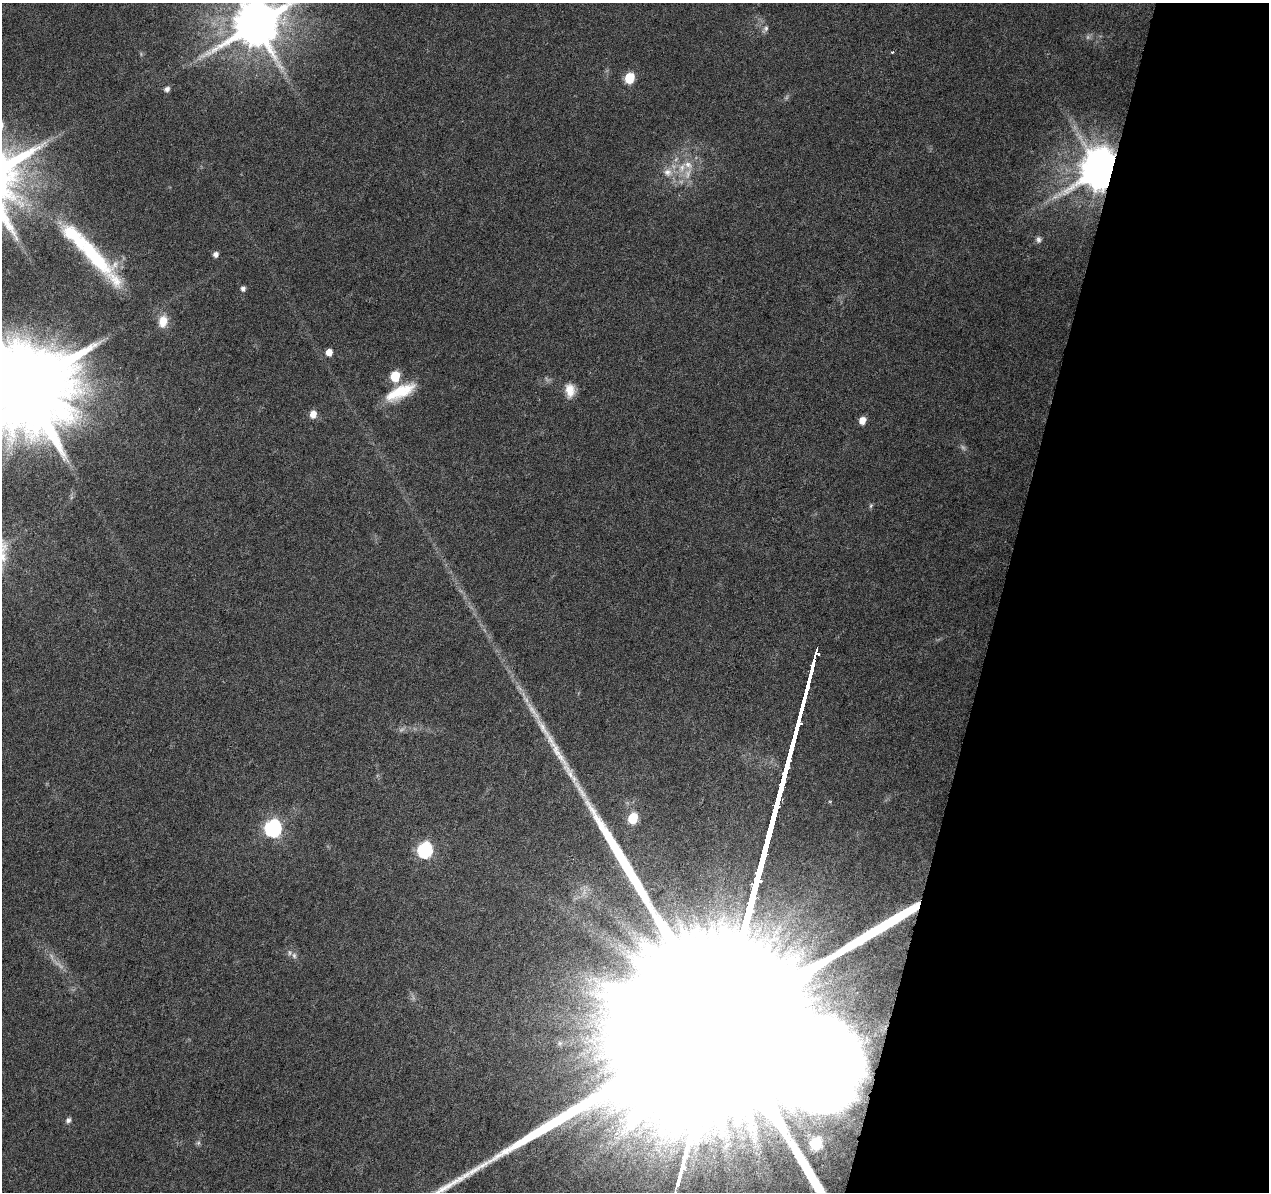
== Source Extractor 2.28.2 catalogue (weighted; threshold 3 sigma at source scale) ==
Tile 8 of 4 x 4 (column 4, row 2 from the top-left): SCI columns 3808-5074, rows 2662-3851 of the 5074 x 5261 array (HDU 1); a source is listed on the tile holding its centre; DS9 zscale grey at full resolution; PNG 1271 x 1194 px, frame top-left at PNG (2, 3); no overlay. Shown black and unused: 21% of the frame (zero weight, under 3 of 6 exposures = <1% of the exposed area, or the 3 px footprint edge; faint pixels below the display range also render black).
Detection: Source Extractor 2.28.2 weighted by HDU 2 'WHT'; one run over the whole footprint, this tile lists its part. Background 0.0432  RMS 0.0035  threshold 0.0145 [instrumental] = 3 sigma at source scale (4.09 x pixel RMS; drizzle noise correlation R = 1.36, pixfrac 0.8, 0.0396/0.0396 arcsec/px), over >= 5 px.
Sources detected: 42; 10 too faint to see at this stretch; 1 long thin detection or spike segment (spike, bleed or trail) — not listed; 3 inside a brighter listed object's ellipse — not listed separately; the other 28 listed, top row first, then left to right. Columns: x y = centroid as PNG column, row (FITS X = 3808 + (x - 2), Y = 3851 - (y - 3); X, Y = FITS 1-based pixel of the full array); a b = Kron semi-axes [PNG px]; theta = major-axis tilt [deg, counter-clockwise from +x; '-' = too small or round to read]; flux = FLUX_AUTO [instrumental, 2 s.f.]
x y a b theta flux
255 24 14 13 - 1900
766 28 7 6 - 1
892 52 4 3 - 0.34
629 78 7 6 - 17
167 89 7 6 - 1.3
688 165 16 10 -39 4.3
1100 170 12 10 65 1500
668 172 14 11 -28 3.9
1038 239 8 7 - 1
216 254 6 5 - 1.6
94 256 63 21 -45 29
243 289 6 5 - 1.2
163 321 15 11 79 4.7
329 352 6 5 - 3.3
395 376 7 6 - 15
24 387 28 24 51 9000
570 390 17 12 -87 4.6
400 392 37 13 26 12
313 414 7 6 - 3.2
862 420 6 6 - 3.6
633 818 7 6 - 16
273 828 8 7 - 110
425 850 8 7 - 74
290 952 8 6 -78 1
560 1043 7 6 - 0.96
68 1120 7 6 - 1
198 1143 6 6 - 0.68
816 1144 7 6 - 29
Overlapping masked pixels (flux is a lower limit): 1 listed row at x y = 1100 170
Isophote crosses this tile's border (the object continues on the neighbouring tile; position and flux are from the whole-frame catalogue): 2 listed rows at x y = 255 24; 24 387